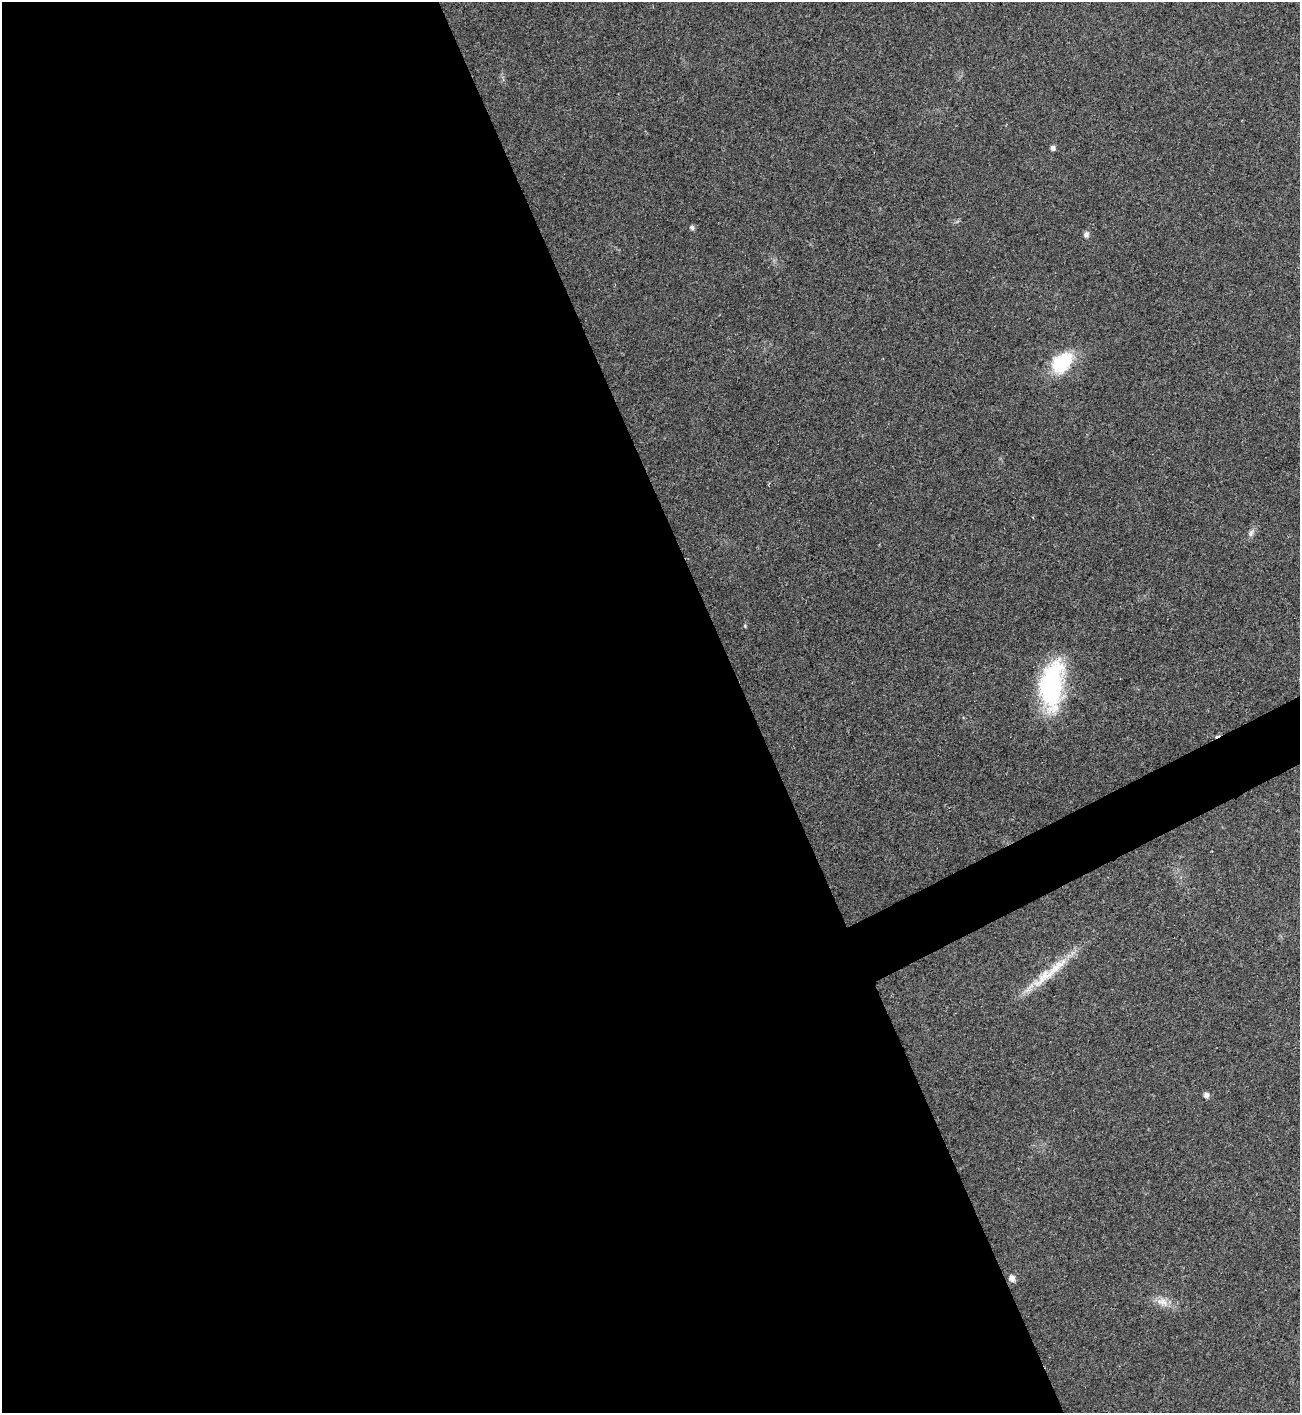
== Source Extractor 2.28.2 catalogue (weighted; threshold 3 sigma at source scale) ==
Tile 9 of 4 x 4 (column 1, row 3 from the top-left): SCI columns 155-1452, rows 1414-2824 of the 5633 x 5646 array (HDU 1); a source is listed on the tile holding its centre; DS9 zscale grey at full resolution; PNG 1302 x 1415 px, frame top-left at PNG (2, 2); no overlay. Shown black and unused: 59% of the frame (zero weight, under 2 of 3 exposures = <1% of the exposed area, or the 3 px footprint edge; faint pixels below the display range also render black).
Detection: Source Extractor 2.28.2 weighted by HDU 2 'WHT'; one run over the whole footprint, this tile lists its part. Background 0.0477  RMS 0.0075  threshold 0.0339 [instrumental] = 3 sigma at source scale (4.5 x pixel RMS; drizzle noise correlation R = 1.50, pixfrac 1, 0.05/0.05 arcsec/px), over >= 5 px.
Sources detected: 11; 1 cosmic-ray / hot-pixel residue — not listed; the other 10 listed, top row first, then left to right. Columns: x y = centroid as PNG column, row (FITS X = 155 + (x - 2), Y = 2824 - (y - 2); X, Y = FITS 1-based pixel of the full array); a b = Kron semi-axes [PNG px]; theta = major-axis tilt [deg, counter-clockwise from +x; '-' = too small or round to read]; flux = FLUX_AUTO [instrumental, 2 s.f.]
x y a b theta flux
1053 148 5 4 - 2.6
692 227 5 5 - 1.7
1086 234 8 7 - 2.2
1062 362 31 20 47 31
745 626 5 3 - 0.74
1051 685 51 23 84 91
1045 977 48 12 38 24
1206 1095 5 5 - 3.1
1012 1278 7 6 - 4.1
1162 1302 16 9 -11 7